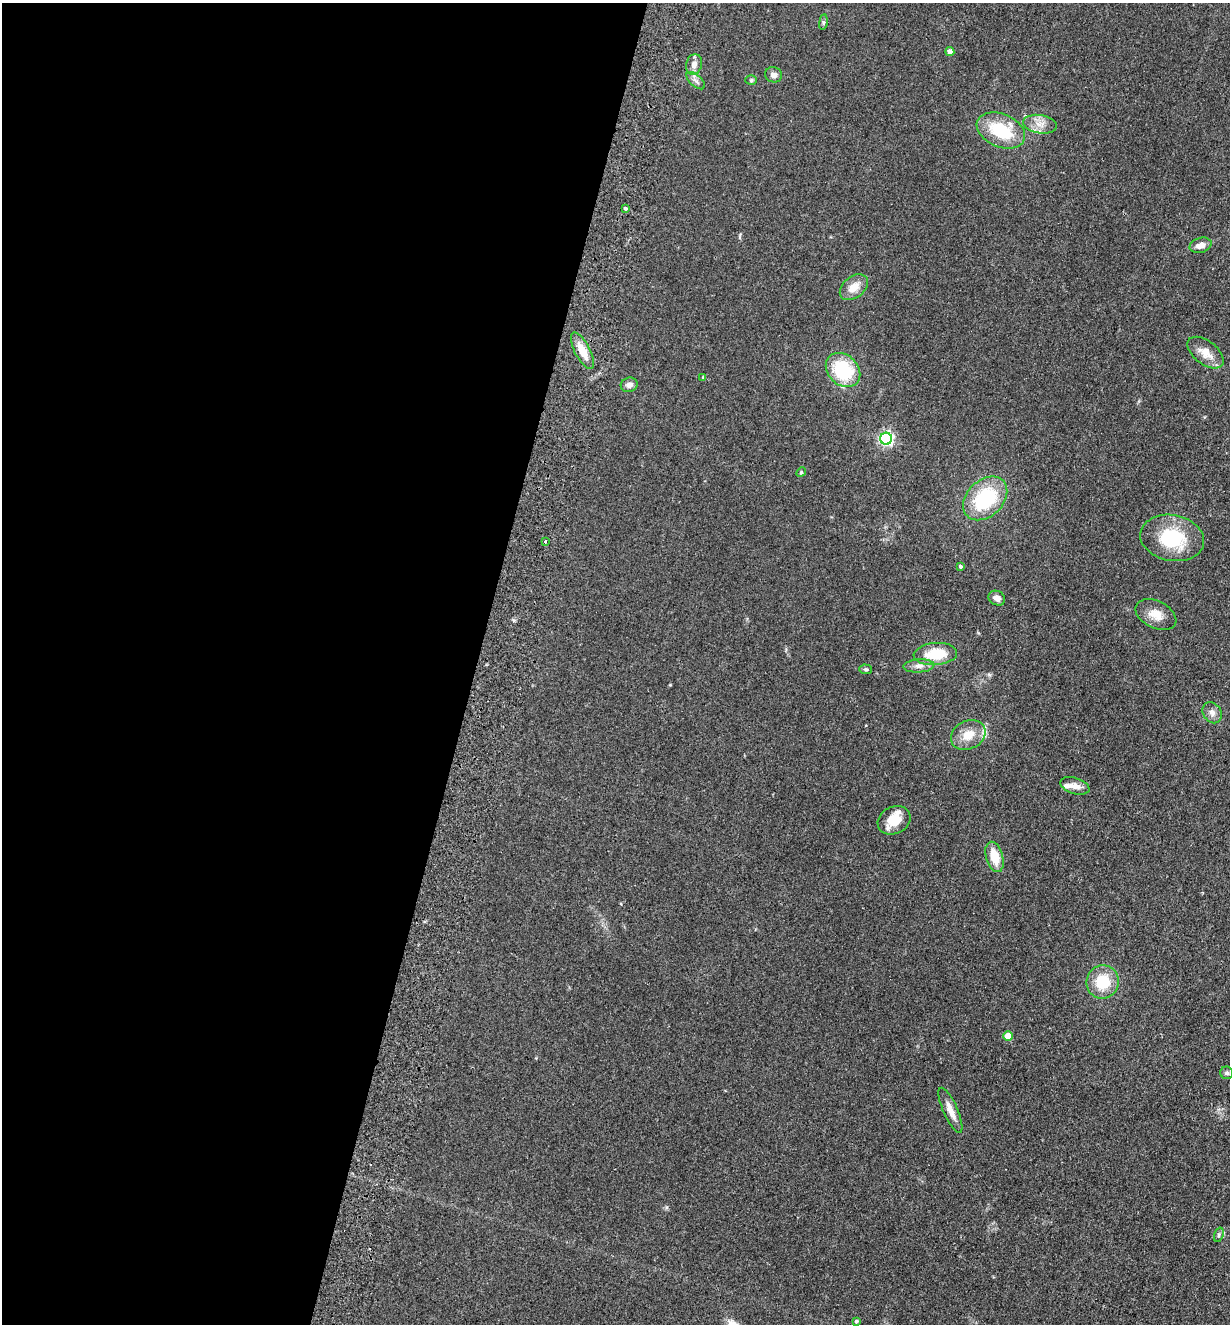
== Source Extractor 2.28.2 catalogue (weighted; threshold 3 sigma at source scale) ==
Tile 5 of 4 x 4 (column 1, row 2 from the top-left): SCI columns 312-1539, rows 2663-3984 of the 5410 x 5325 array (HDU 1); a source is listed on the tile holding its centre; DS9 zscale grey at full resolution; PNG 1232 x 1326 px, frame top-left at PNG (2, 3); each listed source drawn as its Kron ellipse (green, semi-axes under 4 px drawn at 4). Shown black and unused: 39% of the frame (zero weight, under 2 of 3 exposures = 3% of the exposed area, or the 3 px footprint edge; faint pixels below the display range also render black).
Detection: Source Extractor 2.28.2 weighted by HDU 2 'WHT'; one run over the whole footprint, this tile lists its part. Background 0.133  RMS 0.01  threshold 0.0471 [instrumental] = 3 sigma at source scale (4.5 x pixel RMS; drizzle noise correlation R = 1.50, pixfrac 1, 0.05/0.05 arcsec/px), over >= 5 px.
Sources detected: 41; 3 inside a brighter listed object's ellipse — not listed separately; the other 38 listed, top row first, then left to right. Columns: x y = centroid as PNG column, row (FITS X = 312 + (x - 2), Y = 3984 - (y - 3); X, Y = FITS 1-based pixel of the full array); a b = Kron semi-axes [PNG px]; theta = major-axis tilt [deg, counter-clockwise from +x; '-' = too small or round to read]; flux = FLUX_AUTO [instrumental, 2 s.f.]
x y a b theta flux
823 22 8 4 82 1.6
950 51 4 4 - 5.3
694 65 10 8 73 6.8
773 75 8 7 - 4.6
751 80 6 5 - 1.5
696 81 11 6 -42 3.8
1040 124 17 9 -9 10
1001 130 25 16 -23 50
625 208 4 3 - 4.8
1200 245 11 7 17 7.6
854 287 16 10 39 13
582 351 20 7 -62 16
1206 353 21 11 -38 15
843 370 19 15 -44 65
703 377 3 3 - 1.3
629 385 8 7 - 5.1
886 439 6 6 - 210
801 472 5 4 - 1.2
985 498 25 18 44 73
1172 538 32 23 -10 59
545 541 3 3 - 1.6
960 566 4 3 - 3.7
997 598 9 7 -27 6.2
1156 615 21 13 -26 14
935 654 22 11 4 31
919 666 15 6 4 5.7
866 669 6 4 -3 1.7
1212 713 11 9 -56 5.5
968 735 18 14 27 17
1075 786 15 8 -17 8.1
894 820 17 13 27 20
995 857 15 8 -74 20
1103 982 17 16 - 33
1008 1036 5 4 - 21
1227 1073 6 6 - 2.3
950 1110 24 7 -66 10
1219 1235 7 4 72 2.2
856 1321 4 3 - 1.6